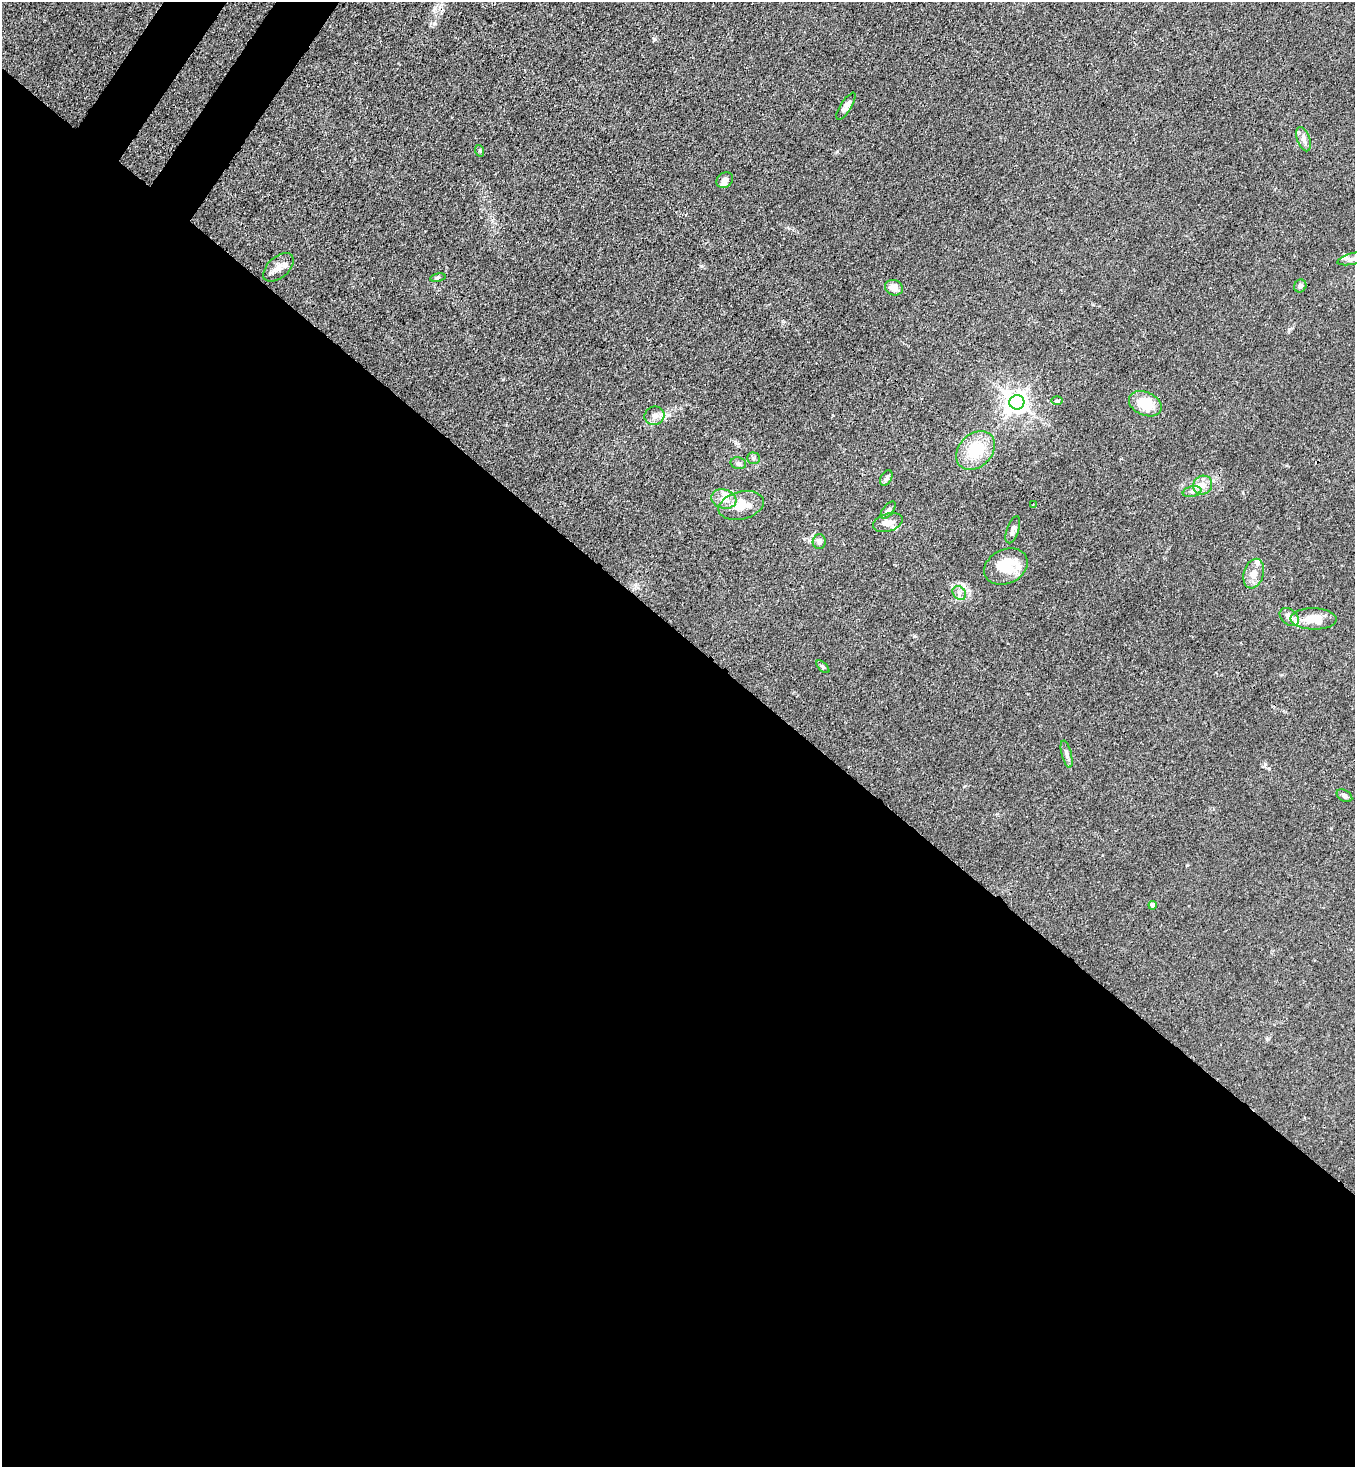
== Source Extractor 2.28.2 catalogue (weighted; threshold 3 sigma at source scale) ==
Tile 14 of 4 x 4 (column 2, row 4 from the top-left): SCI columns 1725-3077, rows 64-1528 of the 6008 x 5986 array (HDU 1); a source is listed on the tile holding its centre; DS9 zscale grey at full resolution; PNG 1357 x 1469 px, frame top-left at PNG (2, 2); each listed source drawn as its Kron ellipse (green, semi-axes under 4 px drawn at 4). Shown black and unused: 58% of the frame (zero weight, under 3 of 4 exposures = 7% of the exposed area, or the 3 px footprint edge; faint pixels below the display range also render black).
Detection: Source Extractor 2.28.2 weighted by HDU 2 'WHT'; one run over the whole footprint, this tile lists its part. Background 0.0188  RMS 0.0028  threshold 0.0125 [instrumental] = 3 sigma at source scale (4.5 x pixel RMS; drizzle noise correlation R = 1.50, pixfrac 1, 0.05/0.05 arcsec/px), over >= 5 px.
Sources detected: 41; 1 cosmic-ray / hot-pixel residue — neither listed nor drawn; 5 inside a brighter listed object's ellipse — not listed separately; the other 35 listed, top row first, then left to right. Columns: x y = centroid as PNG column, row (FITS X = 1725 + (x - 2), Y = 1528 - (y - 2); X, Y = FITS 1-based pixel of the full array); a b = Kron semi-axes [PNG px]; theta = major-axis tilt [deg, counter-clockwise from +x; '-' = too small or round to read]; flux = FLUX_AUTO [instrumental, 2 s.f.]
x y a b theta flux
846 106 15 5 58 1.5
1303 139 13 6 -70 1.3
480 151 6 3 -72 0.33
725 180 9 7 38 1.2
1354 258 17 5 13 1.6
278 267 18 10 40 2.4
438 278 8 4 10 0.46
1300 286 6 6 - 0.84
894 288 9 7 -24 2.2
1057 401 6 3 1 0.34
1017 402 7 7 - 210
1145 404 17 11 -24 6.2
654 416 10 9 - 1.6
975 450 22 16 44 8.9
753 458 6 5 - 0.57
738 463 8 6 -14 0.68
886 478 8 5 61 0.63
1203 485 10 9 - 2.1
1192 492 9 5 13 0.88
724 499 13 9 -16 2.3
1033 504 3 2 - 0.32
741 505 23 14 14 5.5
888 510 10 5 52 0.76
888 523 15 9 17 2.3
1013 530 14 6 71 1.2
819 542 7 6 - 1.1
1006 566 23 17 26 7.3
1254 574 15 10 73 2.5
959 593 7 6 - 0.98
1289 617 11 7 -39 1.7
1314 619 23 10 -1 5.5
823 667 8 4 -44 0.49
1067 754 14 5 -75 0.94
1344 796 8 5 -32 0.85
1153 905 4 4 - 1.3
Isophote crosses this tile's border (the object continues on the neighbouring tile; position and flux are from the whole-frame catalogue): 1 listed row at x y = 1354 258
Unlisted compact peaks at least as high as the median listed source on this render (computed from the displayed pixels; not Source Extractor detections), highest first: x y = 701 266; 655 39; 914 636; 1289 329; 1265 764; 1187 865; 1281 675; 783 322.